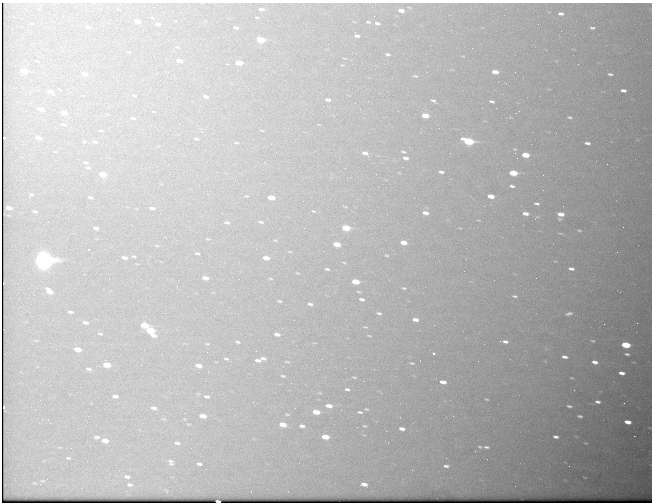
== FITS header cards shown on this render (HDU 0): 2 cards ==
NAXIS1  =                  650 / Width of table row in bytes
NAXIS2  =                  500 / Number of rows in table

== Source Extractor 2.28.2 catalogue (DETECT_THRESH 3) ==
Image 650 x 500 px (HDU 0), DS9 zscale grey, 1 PNG px = 1 image px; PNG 654 x 504 px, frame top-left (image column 1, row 500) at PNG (2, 3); no overlay
Background 566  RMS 3.1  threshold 9.3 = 3 sigma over >= 5 px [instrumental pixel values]
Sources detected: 219; all 219 listed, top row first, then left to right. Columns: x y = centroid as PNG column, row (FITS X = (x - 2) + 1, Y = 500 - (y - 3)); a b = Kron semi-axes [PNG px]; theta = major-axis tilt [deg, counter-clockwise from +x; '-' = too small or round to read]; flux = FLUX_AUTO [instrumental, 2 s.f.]
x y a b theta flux
261 9 6 3 -8 690
401 11 5 3 - 1700
114 12 2 2 - 88
561 14 5 3 - 640
374 16 2 2 - 80
257 17 5 2 - 170
137 21 6 3 -13 2200
368 22 6 3 -9 320
377 23 6 4 -13 790
158 24 5 3 - 550
88 27 8 4 -7 490
236 27 5 3 - 440
592 28 4 3 - 400
357 35 6 4 -38 910
260 40 6 4 -12 8900
200 44 2 2 - 80
19 45 2 2 - 140
430 45 2 2 - 320
178 47 4 2 - 140
388 54 6 4 -16 420
344 58 5 2 - 170
37 61 3 2 - 140
179 61 5 3 - 1700
239 63 6 4 -10 4800
578 64 2 2 - 85
24 71 6 4 -13 4500
495 72 6 4 -9 2700
515 72 2 2 - 230
85 74 7 4 -14 1500
266 74 2 2 - 400
610 74 6 3 -3 440
415 76 8 5 -8 440
623 90 5 3 - 830
50 91 7 4 -12 1100
67 93 3 2 - 140
134 95 4 3 - 280
206 97 5 3 - 630
328 100 6 4 -9 930
433 101 8 4 -32 540
492 101 5 3 - 450
323 106 2 2 - 210
41 109 6 4 -17 1600
23 111 2 2 - 150
154 112 3 2 - 120
64 113 5 3 - 1500
425 116 6 4 -9 4800
570 117 7 4 -9 420
133 118 5 3 - 420
63 124 5 3 - 410
439 128 2 2 - 100
101 130 4 2 - 200
262 131 4 3 - 150
39 138 6 3 -14 1300
106 138 2 2 - 110
196 139 6 3 -8 310
468 141 7 4 -15 22000
84 142 4 3 - 140
95 142 5 3 - 450
236 143 6 3 -1 200
587 143 7 4 -9 860
142 148 2 2 - 960
515 149 5 3 - 190
403 152 4 2 - 280
365 153 7 4 -30 1100
525 155 6 4 -9 5700
406 158 5 3 - 770
85 162 5 3 - 250
264 162 2 2 - 100
607 164 2 2 - 380
149 167 2 2 - 97
88 168 4 2 - 250
345 168 2 2 - 110
441 172 5 3 - 490
513 173 6 4 -8 9400
103 174 6 4 -12 5000
512 186 5 3 - 540
31 194 6 3 -11 320
246 195 4 3 - 380
491 196 6 3 -10 3000
90 197 4 2 - 340
271 198 6 4 -11 4200
537 203 6 4 -8 520
9 208 6 3 -11 1600
152 208 5 3 - 640
35 211 4 3 - 370
313 211 5 2 - 180
425 213 5 3 - 1600
525 213 6 4 -8 1400
561 214 6 4 -7 2300
536 218 9 4 41 370
560 219 6 5 - 350
261 222 7 4 -11 400
227 223 8 5 -11 600
623 227 2 2 - 410
96 228 5 3 - 610
304 228 2 2 - 150
346 228 6 4 -10 8900
579 230 7 4 -12 320
560 233 8 3 -6 290
208 239 4 3 - 210
275 240 5 3 - 210
403 242 6 4 -11 2700
337 244 6 4 -11 4500
157 246 5 3 - 160
290 251 6 3 -10 230
197 253 5 3 - 360
386 255 5 3 - 260
134 256 5 3 - 220
124 258 5 3 - 1000
266 258 6 3 -10 2800
44 260 9 7 -9 100000
555 261 5 3 - 160
344 262 6 3 -10 260
327 269 6 3 -7 410
571 269 7 4 -6 810
298 273 6 3 -24 250
205 278 6 3 -11 2000
271 279 7 3 -2 260
355 282 6 4 -10 7000
404 288 8 4 -7 420
49 291 6 4 -33 2600
359 292 6 3 -7 250
515 296 7 4 -7 400
362 299 6 4 -11 680
280 301 5 3 - 330
310 304 7 4 -12 710
70 312 5 2 - 390
165 313 2 2 - 110
379 313 7 4 -12 450
569 313 9 4 12 620
415 319 6 4 -11 1400
85 322 5 3 - 710
604 324 2 2 - 460
144 325 6 4 -11 6200
365 327 6 3 -15 230
150 330 6 4 -10 9900
100 333 4 2 - 260
277 334 6 4 -10 1100
154 335 7 4 -9 1100
369 336 5 2 - 200
593 341 5 3 - 260
238 342 5 3 - 300
505 342 5 3 - 750
207 344 6 3 -17 240
626 345 6 4 -9 12000
78 349 6 4 -11 2800
256 351 2 2 - 95
433 353 3 3 - 400
331 354 2 2 - 380
627 354 4 3 - 390
565 357 5 3 - 840
263 358 8 4 -8 740
226 359 6 3 -12 360
258 360 7 4 -8 840
478 361 2 2 - 380
287 362 7 3 -6 250
595 362 5 3 - 1200
412 363 6 3 -8 290
107 365 6 4 -8 4200
141 365 3 2 - 180
198 365 6 4 -12 2200
89 369 7 3 -10 450
208 372 2 2 - 160
622 373 5 3 - 1100
283 376 7 4 -15 370
354 377 5 2 - 230
571 378 4 2 - 180
443 382 6 4 -11 2000
291 383 2 2 - 210
347 389 5 3 - 410
574 390 2 2 - 110
320 393 6 3 -19 220
115 396 6 4 -10 960
207 397 8 5 -8 640
486 399 5 3 - 270
253 402 3 3 - 190
598 402 5 3 - 650
624 403 2 2 - 120
329 406 6 3 -10 1600
569 406 5 3 - 430
154 408 8 5 -11 910
366 409 4 2 - 240
316 412 6 4 -10 4500
360 412 5 2 - 360
184 413 3 2 - 200
287 414 7 3 -5 260
203 416 6 4 -11 2700
453 416 4 4 - 270
580 416 5 3 - 390
42 419 3 2 - 340
133 419 2 2 - 260
164 419 7 5 -19 410
628 422 6 4 -10 2200
188 424 7 4 -22 310
283 424 6 4 -11 3300
302 426 6 3 -14 720
364 426 4 2 - 220
402 429 6 4 -11 1100
386 431 2 2 - 560
97 437 8 4 0 550
325 437 6 4 -10 3800
556 437 5 3 - 630
105 441 6 4 -10 2200
177 443 9 5 -13 710
586 443 5 2 - 150
480 447 5 3 - 290
486 447 6 3 -6 450
475 451 2 2 - 550
68 458 5 3 - 260
171 462 10 7 -60 860
199 464 5 4 - 560
446 466 5 3 - 580
569 466 2 2 - 89
127 477 7 4 -5 650
585 478 4 2 - 150
43 481 7 3 8 200
364 484 6 4 -10 1300
130 485 7 4 -6 490
218 501 4 2 - 550
At the frame edge (FLAGS 8, measured only in part): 1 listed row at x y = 218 501